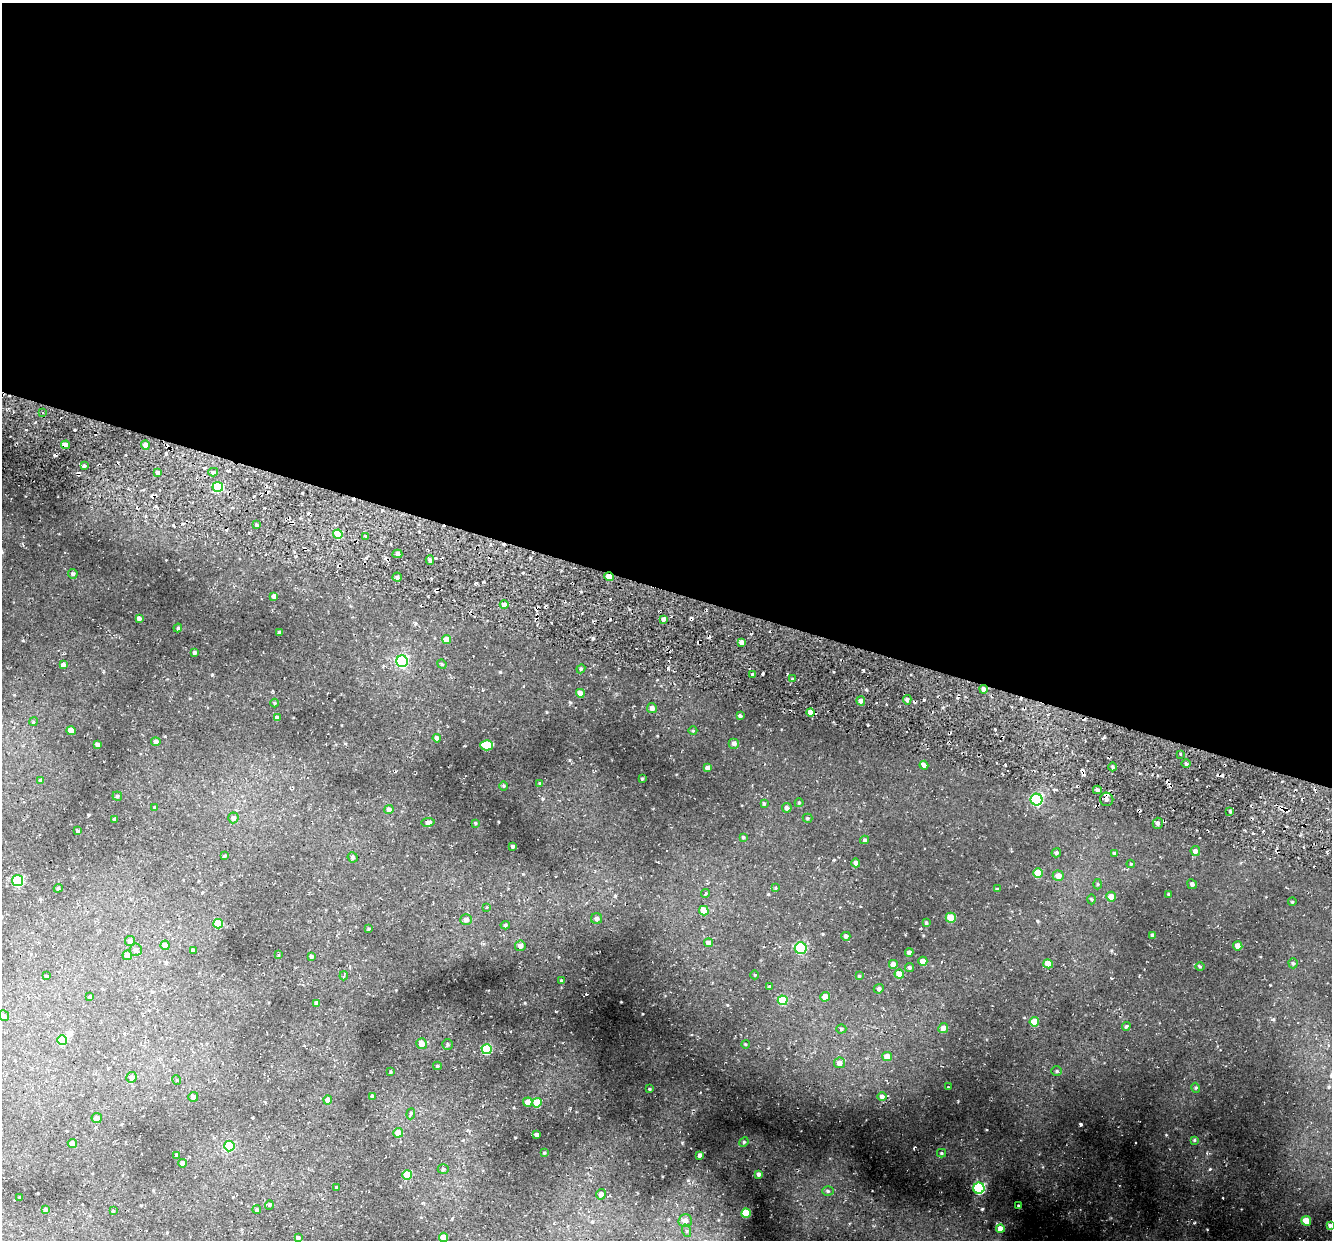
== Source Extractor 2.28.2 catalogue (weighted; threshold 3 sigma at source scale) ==
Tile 3 of 4 x 4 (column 3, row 1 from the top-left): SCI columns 2684-4013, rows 4083-5320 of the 5450 x 5447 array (HDU 1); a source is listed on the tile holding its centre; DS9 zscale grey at full resolution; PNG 1334 x 1242 px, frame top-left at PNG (2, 3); each listed source drawn as its Kron ellipse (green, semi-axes under 4 px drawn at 4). Shown black and unused: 47% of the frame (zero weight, under 2 of 3 exposures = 6% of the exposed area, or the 3 px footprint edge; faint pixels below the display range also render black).
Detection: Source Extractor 2.28.2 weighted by HDU 2 'WHT'; one run over the whole footprint, this tile lists its part. Background 0.0372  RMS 0.0052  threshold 0.0235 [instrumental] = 3 sigma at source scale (4.5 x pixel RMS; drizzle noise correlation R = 1.50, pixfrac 1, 0.05/0.05 arcsec/px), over >= 5 px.
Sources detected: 203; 1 inside a brighter object's white glare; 5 cosmic-ray / hot-pixel residue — neither listed nor drawn; the other 197 listed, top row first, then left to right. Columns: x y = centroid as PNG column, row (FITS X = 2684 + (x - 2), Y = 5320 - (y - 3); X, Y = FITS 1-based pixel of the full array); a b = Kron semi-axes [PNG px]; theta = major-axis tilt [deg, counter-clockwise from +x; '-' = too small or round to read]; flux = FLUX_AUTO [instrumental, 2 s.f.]
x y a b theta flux
42 412 3 3 - 1.4
66 445 4 4 - 3
145 445 4 4 - 2.1
84 466 4 3 - 0.67
213 472 5 4 - 0.83
157 473 4 4 - 1.4
218 487 5 5 - 20
256 525 3 3 - 0.78
338 534 5 4 - 12
365 536 3 3 - 1.3
397 554 5 4 - 1.1
430 560 4 4 - 1.1
73 574 5 4 - 1.1
397 577 4 4 - 0.94
609 577 5 4 - 4.2
274 596 4 4 - 1.8
504 605 4 4 - 1.9
139 618 4 4 - 1.2
663 619 4 3 - 1.3
178 628 4 3 - 0.49
280 633 3 3 - 0.84
447 639 4 4 - 4.3
742 642 4 4 - 2.1
195 653 3 3 - 0.98
402 661 6 5 - 53
442 664 5 4 - 0.55
63 665 4 4 - 1.6
581 669 4 4 - 0.58
753 675 3 3 - 0.92
793 679 4 3 - 0.65
984 689 4 4 - 1.5
580 693 4 4 - 3.7
907 700 5 4 - 1
861 701 4 4 - 1.8
275 703 4 3 - 0.41
652 708 5 5 - 2
810 712 4 4 - 3.2
740 716 4 3 - 0.86
277 718 4 4 - 1.8
33 722 4 3 - 0.44
71 731 4 4 - 5.3
693 731 4 3 - 0.41
437 738 4 4 - 1.3
156 742 5 4 - 1.6
734 743 5 5 - 1.5
97 744 4 3 - 1.1
487 745 6 5 - 16
1181 754 3 2 - 0.79
1186 763 5 3 - 0.66
924 765 4 4 - 1.8
1113 767 4 3 - 0.56
708 768 4 4 - 2.9
642 779 3 2 - 0.4
41 781 4 4 - 1.6
540 783 4 3 - 0.49
504 786 5 3 - 0.42
1097 790 4 4 - 0.92
117 796 4 4 - 0.59
1107 799 6 6 - 2
1037 800 6 6 - 60
764 803 4 3 - 0.54
799 803 4 4 - 0.48
155 807 4 4 - 0.65
787 808 5 4 - 1.2
389 810 4 4 - 1.6
1230 811 3 3 - 0.52
233 818 5 5 - 1.7
807 818 5 4 - 0.6
115 819 4 3 - 1.2
428 822 6 4 9 1.4
475 823 4 2 - 0.36
1158 823 5 5 - 1.2
78 831 3 3 - 0.49
743 837 4 3 - 0.51
864 840 4 4 - 0.63
513 846 3 3 - 0.87
1195 851 5 4 - 1.5
1056 853 5 4 - 0.81
1114 853 4 4 - 0.53
224 856 3 3 - 0.52
353 857 5 5 - 1
856 863 4 4 - 1.1
1131 864 4 4 - 0.43
1038 873 5 4 - 11
1058 876 5 5 - 3.3
18 881 5 5 - 49
1098 884 5 3 - 0.45
1192 884 5 4 - 1
58 888 4 4 - 0.59
775 888 4 3 - 0.52
997 889 4 3 - 0.44
705 894 4 3 - 0.99
1169 894 3 3 - 0.63
1111 897 5 5 - 3.4
1092 899 5 3 - 0.46
1292 902 4 3 - 0.37
487 908 3 3 - 0.83
704 911 5 4 - 7.9
951 918 5 5 - 9.8
597 919 5 5 - 1.5
466 920 6 5 - 1.8
926 923 4 3 - 0.65
218 924 5 5 - 11
505 925 4 4 - 0.64
369 929 3 2 - 0.48
1152 935 4 3 - 0.96
846 936 4 4 - 1.2
130 941 5 5 - 1.9
708 943 4 4 - 2.2
165 945 5 4 - 3
520 946 5 5 - 2.1
1238 946 4 4 - 3
801 948 6 6 - 42
136 950 6 6 - 1.2
193 950 3 3 - 0.65
909 952 4 4 - 1.4
127 955 5 5 - 3.6
278 955 3 3 - 0.51
311 957 4 3 - 0.66
923 961 5 4 - 3
1293 963 5 4 - 0.68
893 964 4 4 - 3.1
1048 964 5 4 - 5.2
1200 967 5 3 - 0.38
910 968 4 4 - 0.91
899 974 4 4 - 6
755 975 4 3 - 0.34
46 976 4 3 - 0.59
344 976 4 2 - 0.5
859 976 4 4 - 0.49
562 981 3 3 - 0.94
770 987 4 3 - 1
879 989 5 4 - 1.3
90 997 4 4 - 0.94
825 997 5 4 - 4.2
783 1000 5 5 - 14
317 1003 4 4 - 1.7
4 1016 5 5 - 1.1
1034 1022 4 4 - 7.3
1126 1026 4 4 - 0.6
943 1028 5 4 - 3
841 1029 5 4 - 0.75
62 1040 5 5 - 16
422 1044 5 5 - 3.1
447 1044 5 5 - 0.71
745 1044 4 3 - 0.4
487 1049 5 5 - 23
887 1057 5 4 - 4
839 1063 5 5 - 2.4
437 1066 4 3 - 0.57
1056 1071 5 5 - 0.71
391 1072 4 2 - 0.38
132 1077 5 5 - 1.7
177 1080 5 3 - 0.52
948 1087 3 2 - 0.51
1196 1088 5 3 - 0.48
650 1089 3 3 - 0.51
372 1096 4 3 - 0.67
882 1096 4 4 - 1.3
193 1097 5 5 - 2
328 1100 4 4 - 2.3
528 1102 5 4 - 3.2
537 1103 5 4 - 11
411 1114 5 4 - 0.68
97 1118 5 5 - 1.9
398 1133 5 5 - 4.6
536 1134 4 3 - 1.4
1194 1140 4 3 - 0.46
744 1142 5 4 - 0.51
72 1143 4 4 - 2.7
229 1146 5 5 - 17
544 1153 3 3 - 0.45
941 1153 4 4 - 0.5
177 1155 3 3 - 0.94
700 1155 3 3 - 1.4
182 1163 4 4 - 1.5
443 1169 5 5 - 0.91
758 1174 3 3 - 0.83
407 1175 5 4 - 13
337 1188 3 3 - 0.74
979 1188 5 5 - 59
828 1191 6 5 - 0.82
601 1194 5 5 - 2.5
20 1197 3 2 - 0.34
269 1205 5 3 - 0.49
1019 1206 3 3 - 0.76
46 1210 3 3 - 1.1
257 1210 4 3 - 0.58
113 1211 4 4 - 0.47
746 1213 5 4 - 11
685 1221 7 6 - 3
1306 1221 5 4 - 9.2
1330 1226 4 3 - 0.84
1000 1229 4 4 - 4.2
687 1231 6 4 -71 0.8
443 1237 4 4 - 3.6
298 1238 4 3 - 0.81
Overlapping masked pixels (flux is a lower limit): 4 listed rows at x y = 66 445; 609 577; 984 689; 1107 799
Unlisted compact peaks at least as high as the median listed source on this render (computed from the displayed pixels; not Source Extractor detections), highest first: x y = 1210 1169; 682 1143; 1273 1019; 924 700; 569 760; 1166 1135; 525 1003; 498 822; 515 1137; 570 702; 396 990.